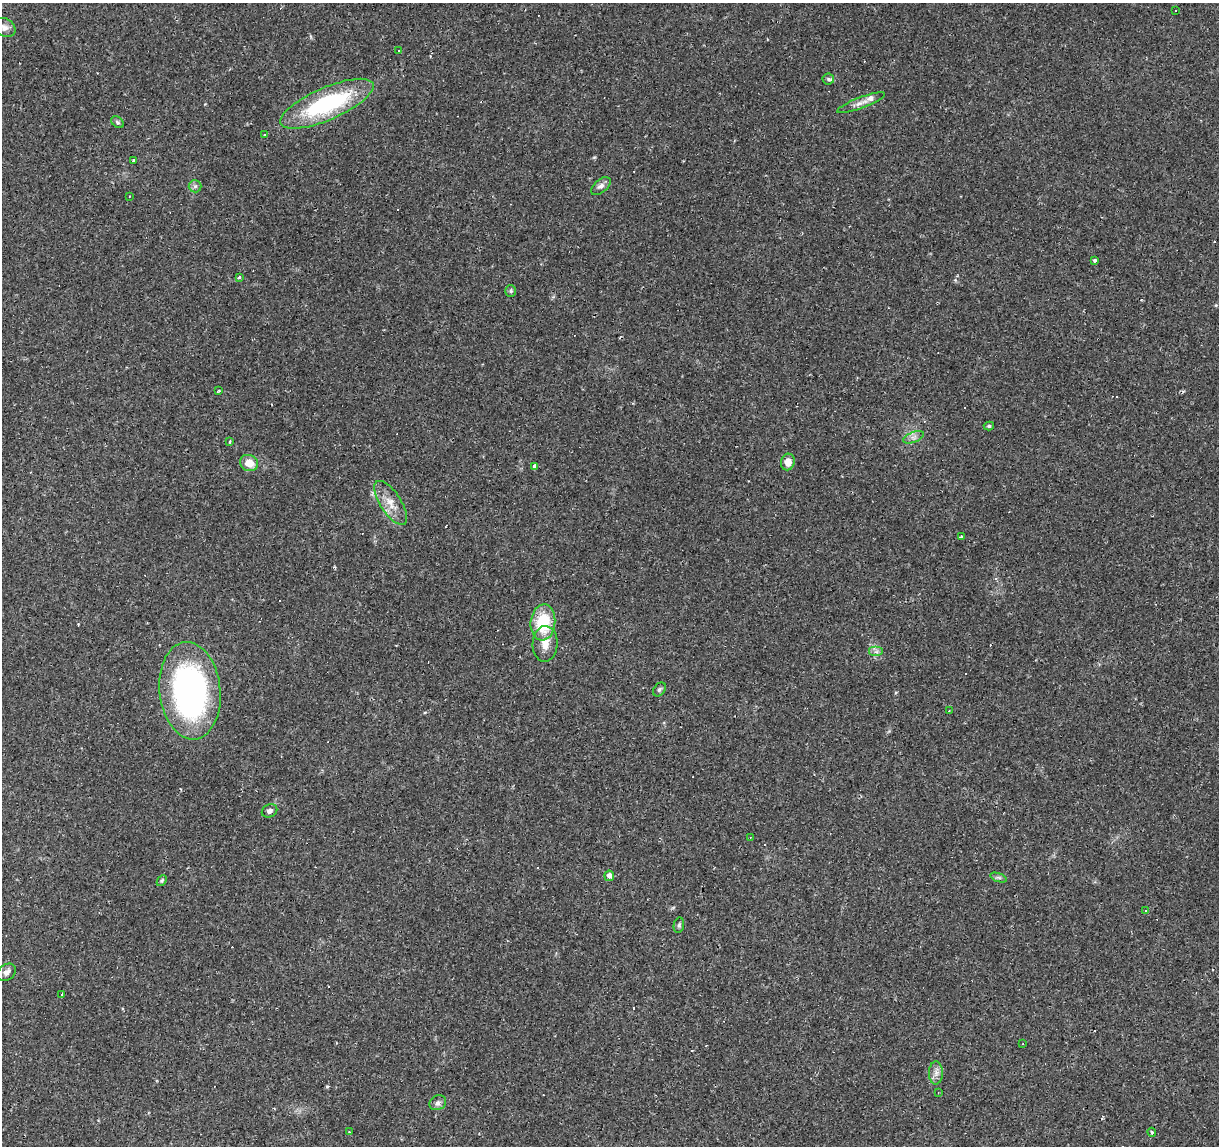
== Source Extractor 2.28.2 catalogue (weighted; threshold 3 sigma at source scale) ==
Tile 7 of 4 x 4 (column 3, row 2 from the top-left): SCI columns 2437-3653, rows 2569-3712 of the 4869 x 5077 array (HDU 1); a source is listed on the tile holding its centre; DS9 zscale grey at full resolution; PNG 1221 x 1148 px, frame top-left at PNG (2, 3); each listed source drawn as its Kron ellipse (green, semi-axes under 4 px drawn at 4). Shown black and unused: <1% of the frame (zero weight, under 2 of 3 exposures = <1% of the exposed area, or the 3 px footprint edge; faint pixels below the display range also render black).
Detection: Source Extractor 2.28.2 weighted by HDU 2 'WHT'; one run over the whole footprint, this tile lists its part. Background 0.0556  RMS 0.0046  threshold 0.0207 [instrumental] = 3 sigma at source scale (4.5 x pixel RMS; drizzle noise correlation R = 1.50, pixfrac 1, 0.0396/0.0396 arcsec/px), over >= 5 px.
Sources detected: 79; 33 cosmic-ray / hot-pixel residue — neither listed nor drawn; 1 inside a brighter listed object's ellipse — not listed separately; the other 45 listed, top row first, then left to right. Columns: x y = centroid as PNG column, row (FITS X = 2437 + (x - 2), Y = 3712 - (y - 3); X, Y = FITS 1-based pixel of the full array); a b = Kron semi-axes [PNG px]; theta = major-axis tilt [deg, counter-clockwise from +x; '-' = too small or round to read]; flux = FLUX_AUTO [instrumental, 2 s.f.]
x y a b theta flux
1176 10 3 3 - 1.6
4 27 12 9 -27 2.2
399 51 3 2 - 0.56
828 79 6 5 - 0.92
861 103 25 5 21 3.2
327 104 50 16 23 55
118 122 7 5 -41 0.91
265 135 3 3 - 0.53
133 160 3 3 - 0.73
195 186 6 6 - 1
601 186 11 6 40 1.9
129 196 3 2 - 0.33
1095 260 3 3 - 0.99
239 277 4 3 - 0.88
511 291 6 5 - 0.79
219 391 4 2 - 0.47
989 426 5 4 - 0.59
913 437 11 5 21 1.9
230 442 4 3 - 0.44
788 462 8 7 - 4.4
249 463 9 8 - 5.7
534 466 3 3 - 9.5
391 503 25 10 -57 6.9
961 537 4 3 - 0.69
543 622 18 12 84 20
545 644 18 12 88 5.7
876 652 7 5 0 1.4
659 690 8 5 52 1.1
190 691 49 30 -84 140
949 711 3 2 - 0.55
269 811 8 6 25 1.6
750 837 3 2 - 0.27
609 876 5 5 - 2.3
999 878 9 4 -19 0.95
162 881 6 4 50 0.61
1145 911 3 3 - 0.81
679 925 8 5 80 0.9
6 972 10 7 38 2.2
62 995 3 3 - 1.6
1023 1044 2 2 - 0.3
936 1073 11 7 90 2.4
938 1092 3 3 - 0.42
438 1103 9 7 28 1.5
349 1132 2 2 - 0.36
1152 1132 4 3 - 0.7
Isophote crosses this tile's border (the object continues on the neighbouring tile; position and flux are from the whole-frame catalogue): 1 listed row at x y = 4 27